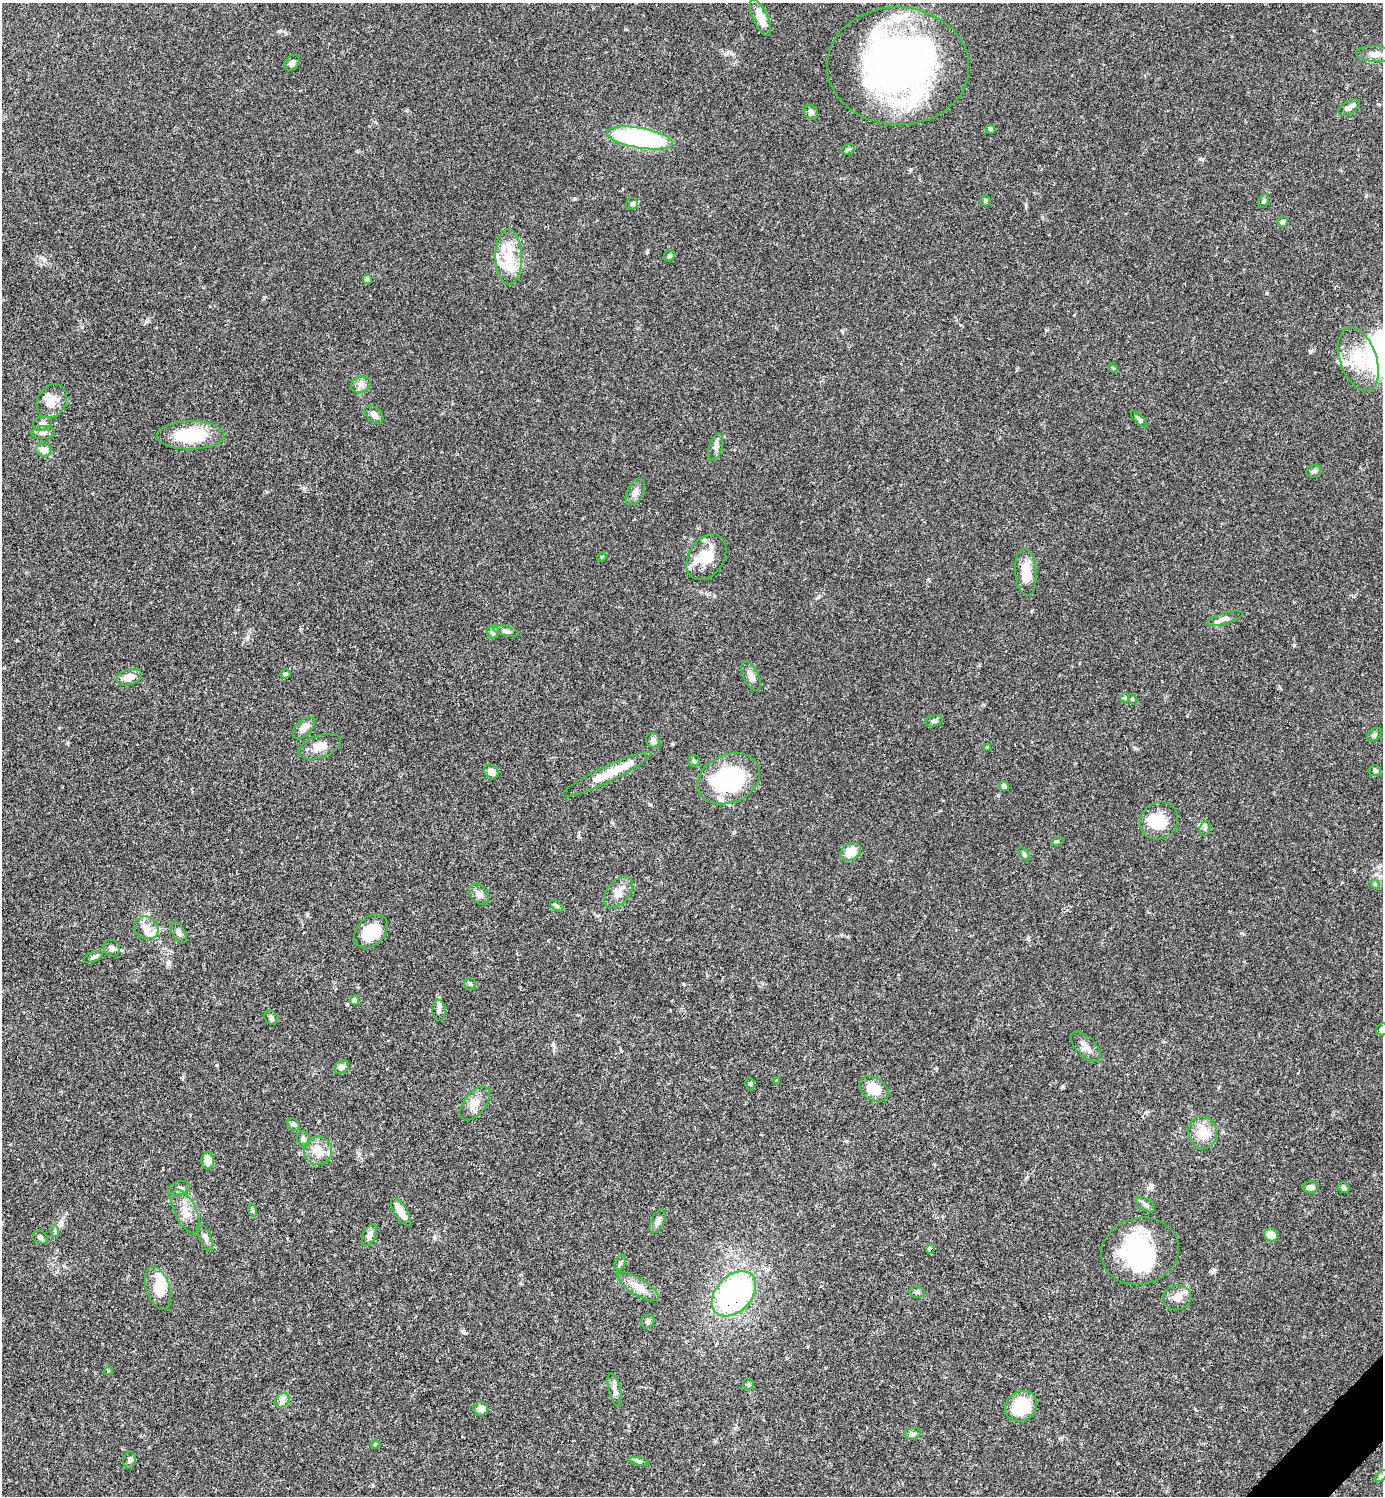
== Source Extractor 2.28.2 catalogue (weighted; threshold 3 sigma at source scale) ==
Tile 6 of 4 x 4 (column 2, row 2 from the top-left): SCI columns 1681-3061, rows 2991-4484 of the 5981 x 5982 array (HDU 1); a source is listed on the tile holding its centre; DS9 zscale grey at full resolution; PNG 1385 x 1498 px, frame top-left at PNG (2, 3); each listed source drawn as its Kron ellipse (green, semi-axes under 4 px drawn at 4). Shown black and unused: <1% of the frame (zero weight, under 3 of 4 exposures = <1% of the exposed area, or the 3 px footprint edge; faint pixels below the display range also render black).
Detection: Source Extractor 2.28.2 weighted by HDU 2 'WHT'; one run over the whole footprint, this tile lists its part. Background 0.0388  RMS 0.0027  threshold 0.012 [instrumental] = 3 sigma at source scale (4.5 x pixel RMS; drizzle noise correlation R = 1.50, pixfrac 1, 0.05/0.05 arcsec/px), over >= 5 px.
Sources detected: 132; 5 inside a brighter object's white glare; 1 cosmic-ray / hot-pixel residue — neither listed nor drawn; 11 inside a brighter listed object's ellipse — not listed separately; the other 115 listed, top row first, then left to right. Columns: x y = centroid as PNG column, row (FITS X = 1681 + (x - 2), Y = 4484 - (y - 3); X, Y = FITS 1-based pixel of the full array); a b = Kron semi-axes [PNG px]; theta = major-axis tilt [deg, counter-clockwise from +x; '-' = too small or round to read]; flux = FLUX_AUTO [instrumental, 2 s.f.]
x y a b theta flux
761 18 20 7 -66 3.9
1375 54 18 8 -3 2.4
292 63 9 6 44 0.84
898 66 71 59 -2 120
1349 107 12 6 32 1.2
811 112 8 6 -45 0.94
990 129 5 4 - 0.42
640 138 33 10 -10 55
848 149 7 5 19 0.48
985 201 5 5 - 0.53
1264 201 7 5 67 0.54
632 204 6 5 - 0.5
1283 222 5 5 - 0.63
669 256 6 5 - 0.49
509 257 27 13 -89 6.4
367 279 5 4 - 0.8
1358 359 33 18 -70 9.8
1113 368 5 4 - 0.31
361 385 10 7 15 1.3
52 401 18 14 60 3.7
374 415 11 7 -41 1.4
1139 419 11 4 -44 0.73
43 423 9 7 11 1.1
43 432 11 6 6 1.2
191 435 34 14 0 14
716 447 14 6 73 1.1
44 450 8 6 -17 2.4
1314 471 8 6 22 0.86
635 492 14 8 63 1.4
602 557 5 4 - 0.26
706 557 25 17 57 6.6
1026 572 24 10 -86 5.4
1224 619 18 5 15 1.3
506 631 13 5 -12 0.87
493 632 6 6 - 1.3
285 674 5 4 - 0.5
751 676 16 7 -62 1.4
129 677 13 7 17 2.6
1125 698 5 5 - 0.32
1132 699 5 3 - 0.23
934 721 9 5 14 0.61
304 728 14 7 44 2
1374 735 8 5 41 0.76
653 741 8 7 - 1.1
320 747 22 11 19 3.1
987 747 4 3 - 0.38
694 761 6 5 - 0.49
1375 771 6 5 - 0.53
491 772 8 6 -40 1.9
607 774 48 8 26 6.4
729 779 32 24 23 25
1004 786 5 4 - 0.86
1159 821 20 18 37 7.5
1205 828 7 5 70 0.59
1057 842 6 4 20 0.34
850 852 11 8 33 3.8
1024 854 8 4 -53 0.45
1375 884 5 4 - 0.35
618 892 18 11 52 3.3
479 894 12 8 -50 1.5
556 906 7 4 -43 0.44
146 928 12 11 - 2.3
371 931 19 14 46 7.4
179 932 12 6 -60 0.97
112 948 9 7 -42 0.9
93 957 10 5 22 0.75
470 984 6 5 - 0.42
355 1000 5 4 - 2.3
439 1010 10 6 -85 0.98
271 1018 7 6 - 0.61
1382 1029 6 5 - 0.92
1086 1046 19 9 -45 1.9
341 1067 8 6 37 0.93
777 1081 4 3 - 0.48
750 1083 6 4 -75 0.41
874 1089 16 11 -31 4.9
475 1103 20 10 52 2.6
293 1124 7 5 -43 0.72
1203 1132 16 14 -81 4.9
303 1139 8 6 -60 0.68
318 1151 14 14 - 3.3
208 1161 8 6 -88 2.7
1311 1187 8 6 0 1.3
179 1188 12 6 15 0.9
1344 1188 6 5 - 0.56
1145 1205 11 6 -33 0.82
252 1210 6 4 -72 0.36
185 1211 24 10 -64 3.5
401 1212 16 6 -58 2.7
658 1221 12 6 67 1.2
55 1231 6 4 -72 0.42
369 1235 11 6 68 1.3
1271 1235 7 6 - 3.1
205 1237 14 6 -66 1.1
40 1238 7 6 - 0.65
930 1249 5 4 - 1.8
1140 1251 39 33 15 27
620 1263 8 5 68 0.52
638 1287 24 8 -32 3.4
158 1288 22 12 -72 5.7
917 1292 8 6 -11 0.62
734 1294 26 17 46 54
1177 1297 14 12 11 2.3
648 1321 7 6 - 0.66
108 1371 5 4 - 0.39
748 1384 6 5 - 0.44
615 1389 16 6 -77 1.4
282 1400 8 6 42 0.99
1021 1406 17 14 37 11
481 1409 7 7 - 1.8
912 1434 8 6 16 0.65
375 1444 4 4 - 0.3
130 1460 8 6 80 0.64
639 1461 10 4 -14 0.61
1381 1476 7 4 46 0.45
Overlapping masked pixels (flux is a lower limit): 3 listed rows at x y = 318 1151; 930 1249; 734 1294
Isophote crosses this tile's border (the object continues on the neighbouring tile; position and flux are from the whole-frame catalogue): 1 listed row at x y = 1382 1029
Unlisted compact peaks at least as high as the median listed source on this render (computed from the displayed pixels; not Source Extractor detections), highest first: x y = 217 1065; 1213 1272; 1046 330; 1311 351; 1028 939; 910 170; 683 984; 1200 159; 728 52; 647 252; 650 805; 574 199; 1267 293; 82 327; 1062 1087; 578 836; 168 963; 359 1154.